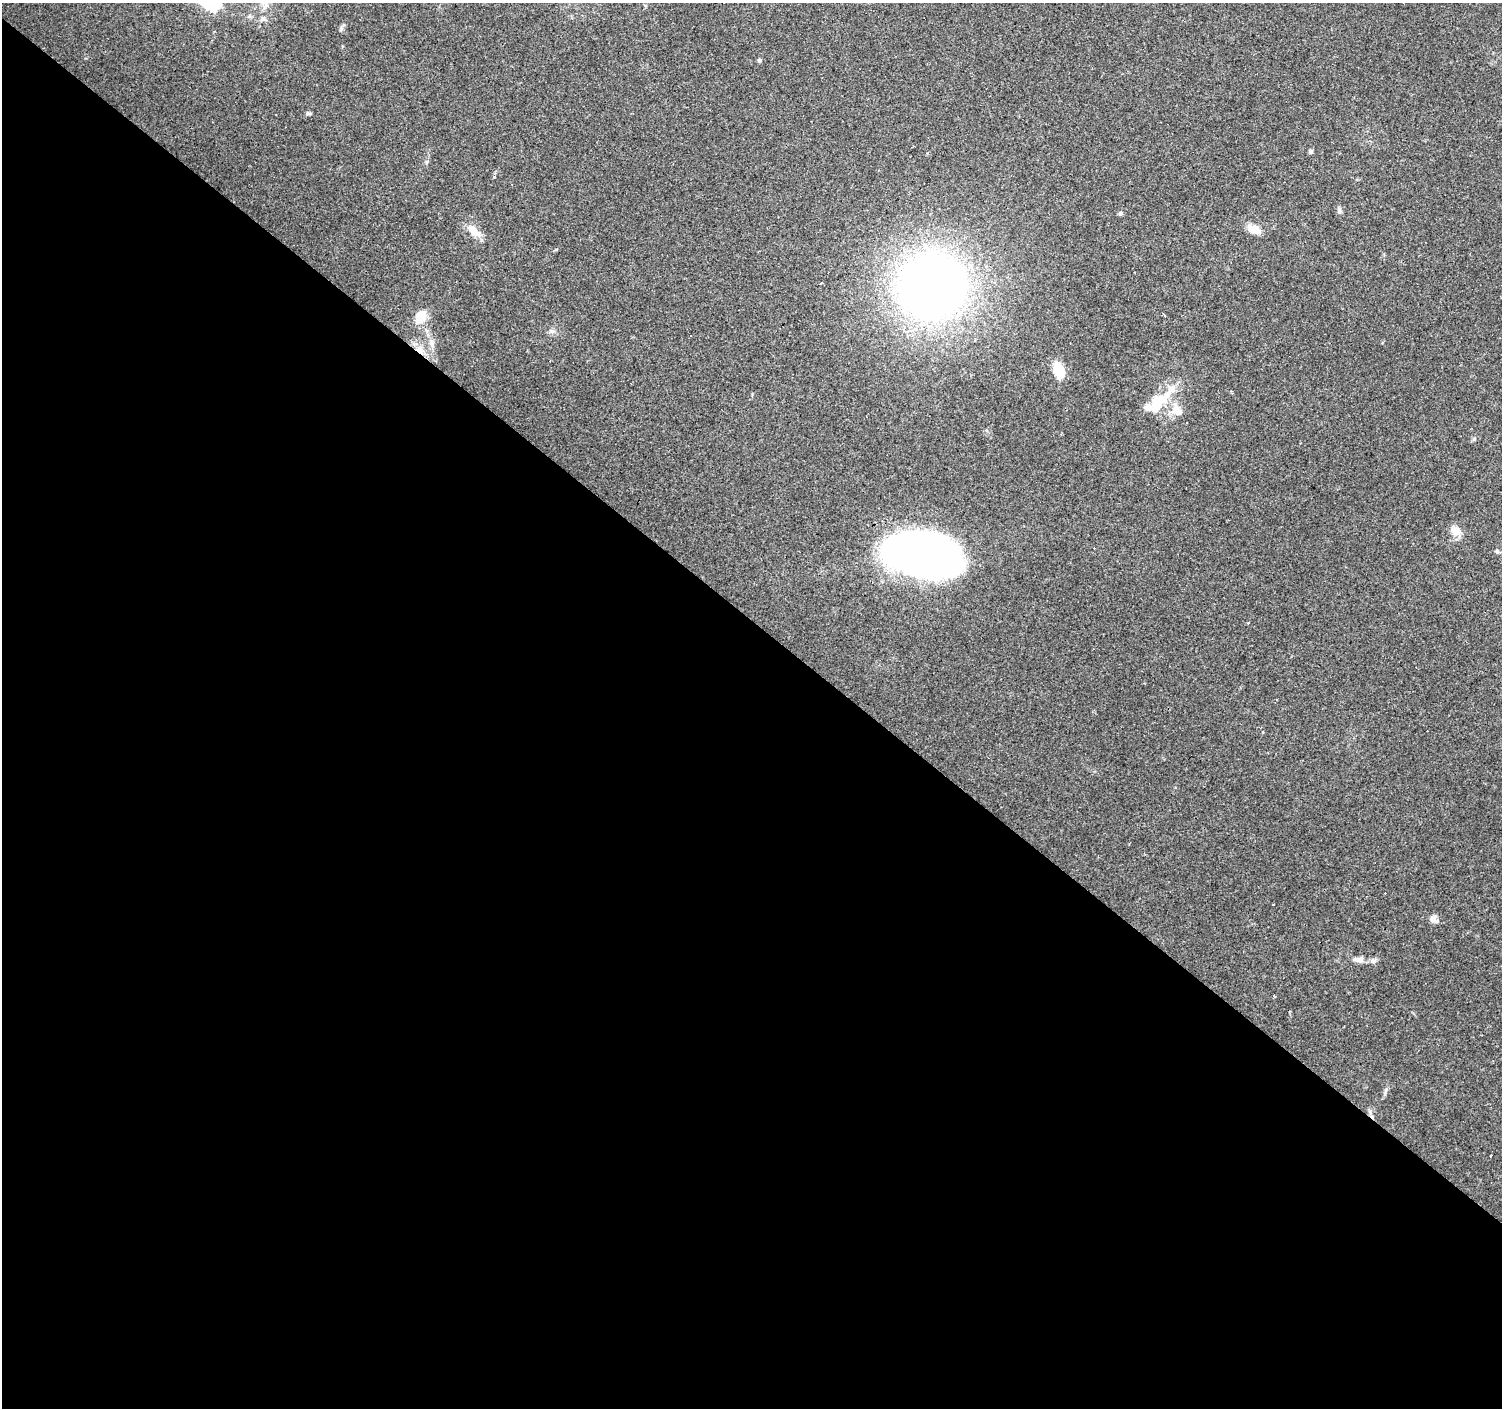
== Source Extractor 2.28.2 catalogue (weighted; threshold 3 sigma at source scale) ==
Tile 14 of 4 x 4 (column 2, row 4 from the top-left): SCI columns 1501-3000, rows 168-1573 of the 6002 x 6022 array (HDU 1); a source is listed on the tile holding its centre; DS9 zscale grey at full resolution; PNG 1504 x 1410 px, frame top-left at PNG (2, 3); no overlay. Shown black and unused: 56% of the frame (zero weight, under 3 of 4 exposures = <1% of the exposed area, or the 3 px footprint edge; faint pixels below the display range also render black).
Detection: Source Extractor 2.28.2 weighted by HDU 2 'WHT'; one run over the whole footprint, this tile lists its part. Background 0.0579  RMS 0.004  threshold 0.0179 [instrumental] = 3 sigma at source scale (4.5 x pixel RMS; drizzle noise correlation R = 1.50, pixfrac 1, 0.0396/0.0396 arcsec/px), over >= 5 px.
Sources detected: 38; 6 cosmic-ray / hot-pixel residue — not listed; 3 inside a brighter listed object's ellipse — not listed separately; the other 29 listed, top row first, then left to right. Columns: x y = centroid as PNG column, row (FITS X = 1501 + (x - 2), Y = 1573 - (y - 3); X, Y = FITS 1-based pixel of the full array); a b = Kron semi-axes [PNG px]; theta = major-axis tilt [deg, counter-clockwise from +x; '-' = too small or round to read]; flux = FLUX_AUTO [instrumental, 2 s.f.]
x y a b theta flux
263 19 8 7 - 1.3
341 29 8 5 66 0.81
759 60 5 4 - 0.82
308 113 7 5 -14 0.75
1311 151 6 5 - 0.79
1339 210 9 6 -86 1.2
1120 213 7 5 38 0.79
1253 229 16 9 -22 5.3
474 231 21 10 -39 5
971 265 5 5 - 1.3
821 283 3 3 - 1.4
932 286 42 41 - 390
420 317 21 15 62 5.8
552 331 8 6 1 1.3
691 336 3 2 - 0.43
431 343 15 7 -78 2.7
420 350 14 9 -36 4.5
550 361 3 2 - 0.58
1058 370 14 9 -74 11
1158 402 40 18 46 13
1177 409 22 12 -61 5.8
1474 439 6 4 46 0.64
1455 531 16 12 -34 3.8
1497 551 6 5 - 0.78
920 552 60 33 -10 370
1433 919 10 9 - 2
1360 960 13 9 10 2.2
1373 961 8 7 - 1.2
1386 1090 7 5 45 0.87
Overlapping masked pixels (flux is a lower limit): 1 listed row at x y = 420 350
Unlisted compact peaks at least as high as the median listed source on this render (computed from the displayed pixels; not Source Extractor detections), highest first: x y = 426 162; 494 177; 556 249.